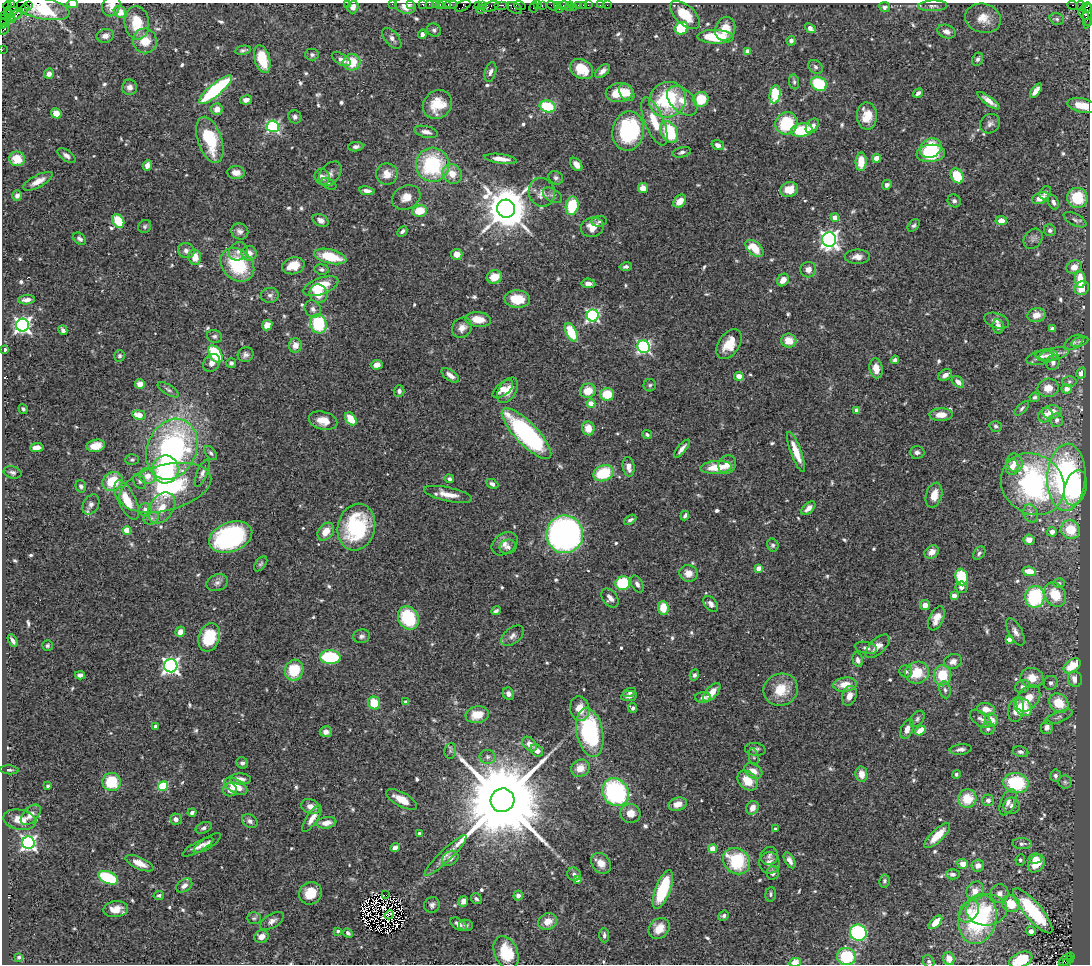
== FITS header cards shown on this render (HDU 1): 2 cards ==
NAXIS1  =                 1088
NAXIS2  =                  962

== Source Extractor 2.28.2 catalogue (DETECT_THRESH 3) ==
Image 1088 x 962 px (HDU 1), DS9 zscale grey, 1 PNG px = 1 image px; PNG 1092 x 966 px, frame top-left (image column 1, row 962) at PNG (2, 3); each listed source drawn as its Kron ellipse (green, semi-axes under 4 px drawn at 4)
Background 1.08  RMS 0.042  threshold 0.127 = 3 sigma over >= 5 px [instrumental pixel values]
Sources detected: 684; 4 with non-positive FLUX_AUTO (blend fragments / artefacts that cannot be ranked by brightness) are neither listed nor drawn; of the other 680, the 500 brightest by FLUX_AUTO listed and drawn (180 fainter detections omitted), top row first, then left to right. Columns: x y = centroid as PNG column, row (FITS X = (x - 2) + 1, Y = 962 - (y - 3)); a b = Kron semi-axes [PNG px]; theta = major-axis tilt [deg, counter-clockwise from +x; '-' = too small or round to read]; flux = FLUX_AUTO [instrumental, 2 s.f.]
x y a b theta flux
12 4 3 2 - 34
73 4 5 3 - 26
347 4 2 2 - 14
392 4 2 2 - 37
411 4 3 2 - 23
423 4 3 3 - 120
429 4 2 2 - 38
435 4 3 2 - 49
451 4 6 3 -10 79
28 5 2 2 - 64
440 5 4 3 - 96
445 5 6 3 -9 110
478 5 3 2 - 46
502 5 7 2 0 320
520 5 6 3 -18 130
537 5 3 2 - 68
542 5 3 2 - 59
558 5 3 2 - 60
564 5 5 3 - 110
579 5 3 3 - 100
583 5 2 2 - 14
588 5 2 2 - 38
600 5 2 2 - 11
607 5 2 2 - 7.9
1073 5 5 3 - 420
7 6 4 3 - 31
111 6 11 9 66 20
405 6 10 7 -21 29
463 6 8 5 25 170
483 6 3 2 - 75
490 6 9 4 16 280
552 6 6 4 -34 200
570 6 5 3 - 33
933 6 14 5 2 9.7
1081 6 5 2 - 26
353 7 6 5 - 16
534 7 5 3 - 130
573 7 2 2 - 22
885 7 5 5 - 9.5
514 8 8 5 -27 390
1086 8 6 4 35 260
24 9 5 2 - 98
43 9 27 10 -11 120
559 9 2 2 - 45
480 10 2 2 - 51
11 11 6 3 -7 130
120 12 6 5 - 36
9 14 5 3 - 94
1084 14 6 3 -54 78
16 15 8 4 36 460
685 15 18 9 -42 69
5 16 3 3 - 59
1088 16 12 4 84 330
983 18 18 14 -16 40
10 19 5 2 - 150
1057 19 7 5 -16 6.6
5 21 7 2 -47 140
137 23 17 12 -84 69
1089 23 3 2 - 41
3 24 4 3 - 97
681 28 7 6 - 130
810 28 6 4 -39 24
4 29 6 3 57 170
725 29 12 9 69 48
434 30 7 6 - 7.1
946 32 9 6 -22 16
422 34 4 3 - 9.4
105 36 9 7 16 14
716 37 18 7 -2 120
392 38 12 6 -50 13
145 41 12 12 - 55
791 41 5 4 - 10
2 50 2 2 - 20
243 50 8 4 11 5.8
748 51 4 4 - 32
312 54 7 6 - 7.6
262 59 14 7 -74 75
341 59 10 5 -30 17
978 59 7 5 64 7
352 62 8 8 - 71
815 67 8 6 -36 8.6
582 69 12 9 -31 72
602 71 9 5 39 15
490 72 10 5 75 11
49 74 5 5 - 14
794 82 7 5 -81 6.1
819 84 8 6 -31 160
130 87 7 7 - 16
215 90 21 6 40 340
1036 91 8 4 54 24
627 92 9 6 -54 30
619 93 13 9 10 58
918 93 5 4 - 11
775 94 9 5 80 120
701 99 8 7 - 79
246 100 6 4 14 14
668 100 19 17 35 240
682 101 18 11 -43 42
989 101 13 4 -36 22
438 105 15 13 44 70
547 106 8 6 -15 120
1082 106 15 7 -12 44
217 109 6 6 - 24
56 113 5 5 - 38
867 116 13 10 -87 52
295 117 7 6 - 9.2
654 121 26 9 -68 70
786 123 11 10 - 140
990 124 10 9 - 12
273 126 6 5 - 410
812 126 8 5 53 18
802 130 11 6 10 130
628 131 20 15 80 330
426 132 12 5 -14 17
669 132 11 8 -62 160
210 140 24 12 -71 140
718 145 6 4 -18 13
356 147 7 4 6 11
931 148 11 9 29 110
682 152 9 5 14 9.6
931 153 14 8 4 110
66 155 10 5 -35 11
877 158 4 4 - 58
17 159 8 7 - 56
501 159 16 4 -7 33
861 162 9 5 88 55
576 164 7 5 -51 19
147 165 5 4 - 15
432 165 17 16 - 270
236 173 9 6 -4 22
330 174 14 9 50 16
387 174 11 10 - 30
452 174 10 9 - 40
957 176 8 6 -58 100
322 177 8 7 - 14
556 178 7 6 - 8.1
38 181 16 6 28 28
329 184 8 5 -27 6.9
887 185 5 4 - 8.6
643 188 5 5 - 20
789 190 9 7 18 41
367 191 7 4 -11 13
542 192 14 13 - 31
1045 193 7 5 59 10
552 195 11 6 -32 9.6
17 196 5 5 - 10
406 197 15 11 26 32
1040 198 9 5 19 35
1077 198 10 10 - 96
680 201 7 5 47 34
954 201 7 6 - 8.8
1053 202 8 5 -69 12
572 206 9 6 80 130
506 209 9 9 - 12000
420 211 7 6 - 63
835 218 4 4 - 39
321 220 8 6 -28 12
1075 220 12 5 -27 10
118 221 7 5 -57 82
599 221 7 5 7 5.7
1001 221 6 4 -5 29
914 225 7 5 48 6.5
145 226 7 6 - 6.1
592 227 12 9 16 32
1050 230 6 5 - 8.5
240 231 9 8 - 13
402 231 6 4 46 8
80 239 7 5 -40 9
829 239 7 7 - 1300
1033 239 11 8 52 12
754 248 10 6 -41 63
186 251 8 7 - 13
238 251 10 8 31 19
249 253 7 7 - 26
457 254 5 5 - 28
330 256 16 7 -14 91
195 257 8 6 -81 35
857 257 13 7 1 20
237 265 19 14 -45 190
293 266 11 8 15 46
626 267 6 4 10 8
1074 267 8 6 29 24
322 269 7 5 -6 6.8
808 270 8 7 - 18
494 277 8 6 18 43
1080 279 9 5 -84 56
783 280 7 5 50 23
588 283 7 4 -6 15
321 286 18 8 20 73
1082 288 7 7 - 35
318 294 9 9 - 40
270 295 9 7 6 11
517 299 13 8 -3 61
27 300 8 4 6 15
313 309 9 7 -55 12
593 315 6 6 - 530
1036 315 9 7 9 32
478 319 13 7 -6 43
997 321 13 7 -19 16
318 324 10 8 -73 170
23 325 6 6 - 1100
267 325 5 5 - 31
998 326 7 5 -78 15
462 328 11 9 49 23
1052 328 4 3 - 6.8
63 330 5 3 - 8
571 332 10 5 -64 110
214 336 7 6 - 7.4
789 341 7 7 - 42
1074 342 11 6 34 9.4
1080 342 9 4 17 6
729 344 16 10 55 57
295 345 7 6 - 21
644 347 6 6 - 650
5 350 3 3 - 9.9
215 354 10 6 -57 160
1054 354 15 6 13 24
246 355 8 7 - 12
1047 355 11 6 0 12
119 356 6 5 - 6.8
1040 358 13 7 12 23
895 360 4 4 - 12
1053 362 8 6 74 11
212 363 10 7 51 14
231 363 5 5 - 8.2
377 365 5 5 - 24
876 368 10 6 -80 29
1081 373 6 4 62 13
450 375 10 5 -36 17
945 375 7 5 30 15
739 376 5 4 - 25
1069 381 7 5 -1 6.3
958 382 7 5 -42 20
140 384 5 5 - 22
650 385 6 6 - 5.7
1048 388 10 9 - 30
503 389 12 6 39 25
1067 389 5 4 - 18
168 390 12 5 -32 8.1
507 390 14 8 57 39
399 391 5 5 - 9.8
588 391 8 7 - 45
607 394 7 6 - 72
1035 397 5 5 - 5.8
591 404 4 4 - 49
1022 408 9 4 45 6.3
23 409 5 4 - 7.3
857 410 4 4 - 29
1052 412 9 7 6 33
139 415 7 4 -8 38
941 415 11 6 1 31
1045 415 8 6 50 19
351 419 7 5 -54 57
1057 420 7 6 - 9.2
323 421 14 9 -14 40
996 426 6 5 - 6.3
588 428 7 6 - 39
527 434 33 11 -46 550
647 435 5 4 - 6.3
96 446 9 6 10 41
37 447 7 4 4 23
172 449 31 24 66 680
682 449 11 4 51 13
796 452 21 5 -69 46
917 452 7 6 - 10
211 453 8 5 -52 6.5
132 460 6 5 - 5.9
1015 463 9 8 - 21
727 465 9 8 - 25
629 467 10 6 -81 21
716 467 16 6 4 71
1012 467 8 6 87 27
165 469 14 13 - 300
12 472 9 6 -15 8.7
202 473 15 5 67 13
603 473 10 7 21 130
148 476 8 7 - 31
1066 477 33 19 87 480
449 479 5 4 - 7.2
113 481 10 9 - 100
140 481 8 6 -59 7.1
492 484 6 4 -26 11
1033 484 33 29 -39 570
81 486 6 5 - 6.5
165 488 47 23 14 310
1075 488 18 11 75 150
448 494 24 7 -12 36
934 495 13 8 74 37
127 500 21 8 -64 65
91 505 11 7 60 16
162 508 17 12 55 49
808 508 8 5 44 16
146 510 6 6 - 23
1031 513 9 7 -66 12
685 516 5 3 - 6
151 518 8 6 22 9.6
630 520 7 4 31 7.6
356 527 23 18 76 290
127 530 4 4 - 73
1070 530 9 9 - 75
326 532 10 7 53 38
1052 532 5 4 - 15
565 534 19 18 - 1300
231 537 22 14 20 480
1029 540 5 5 - 24
505 544 14 10 36 23
773 545 6 5 - 7.1
508 547 8 7 - 9.5
932 552 7 6 - 22
979 553 7 5 52 7
261 564 8 5 52 6.1
759 568 4 4 - 27
1029 571 6 4 -9 44
688 573 9 8 - 30
961 577 8 6 -83 130
217 583 11 8 22 13
623 583 7 7 - 160
1059 583 6 5 - 5.9
637 584 9 5 -62 11
961 587 6 5 - 16
1055 595 13 10 -61 68
954 596 4 4 - 32
1035 597 11 9 80 220
610 598 11 7 -52 17
711 604 9 6 -50 14
925 605 5 5 - 19
663 608 7 5 -87 51
496 611 5 3 - 5.9
408 618 12 10 -63 180
936 618 13 7 65 27
180 632 5 5 - 22
1015 632 15 6 -62 16
362 636 8 6 10 9.2
512 636 13 8 38 15
209 637 14 10 71 110
1009 640 4 4 - 24
13 641 7 3 -61 10
47 646 5 5 - 5.9
878 646 15 7 42 29
866 648 11 6 -12 12
330 657 10 7 -3 220
858 660 7 5 -75 11
953 661 9 7 20 18
171 666 6 6 - 1200
1072 666 9 6 37 77
294 670 10 9 - 110
906 671 6 6 - 9.2
917 673 12 11 - 76
80 675 5 4 - 13
694 675 5 4 - 6.8
942 675 10 9 - 83
1032 678 11 10 - 43
1075 679 8 7 - 30
1051 683 7 7 - 9.5
845 685 12 7 7 42
1022 687 7 6 - 9.6
781 690 17 16 - 74
945 690 8 5 -79 8.7
630 692 6 4 23 7.1
712 692 11 5 48 33
508 694 6 5 - 12
629 696 8 5 10 14
849 696 10 7 73 23
703 698 8 5 0 13
1028 698 15 10 53 50
406 702 4 4 - 10
374 703 6 6 - 65
1059 703 10 8 -42 76
1023 707 10 7 -49 72
633 708 5 4 - 8.6
580 709 12 9 -82 36
986 709 9 6 -10 30
1016 710 12 8 80 35
477 715 12 8 11 53
1059 717 15 5 22 11
917 719 9 6 53 8.3
981 719 12 6 -37 12
991 720 6 6 - 36
156 726 4 4 - 17
1047 727 7 6 - 14
907 729 10 6 68 19
988 729 6 6 - 8.9
920 730 6 4 31 44
326 732 6 5 - 14
590 732 25 13 -79 350
530 744 8 6 -46 18
755 749 10 6 -6 10
961 749 11 5 6 11
537 750 7 5 -37 18
450 751 8 6 82 5.9
1021 752 8 5 -11 9.1
487 757 8 7 - 10
754 757 9 5 -79 5.6
242 763 6 5 - 8.6
580 768 9 8 - 35
9 770 9 4 -5 6.6
753 771 9 7 -32 30
861 774 8 6 -79 29
956 774 4 4 - 5.7
1055 776 6 5 - 8
240 779 10 5 -2 17
747 781 11 8 -44 52
112 782 9 9 - 93
1065 782 6 6 - 6.4
1016 783 13 10 -8 180
48 786 3 3 - 6.2
163 786 5 4 - 170
236 786 13 7 -29 52
230 790 7 6 - 27
615 792 14 12 -54 400
401 799 17 7 -29 42
967 799 9 9 - 74
502 800 12 11 - 74000
988 800 6 5 - 13
1008 802 14 7 66 18
678 804 9 6 16 25
1012 806 8 8 - 15
311 807 10 7 -21 22
753 808 7 6 - 23
192 812 4 4 - 8.6
630 813 10 9 - 27
31 815 12 7 47 20
176 819 6 5 - 13
312 819 15 5 57 24
20 820 17 10 -11 42
250 821 8 6 -30 11
326 823 10 5 9 25
204 828 8 5 22 8.5
775 829 4 3 - 8.1
419 833 3 3 - 7.4
937 836 17 6 44 54
28 843 6 6 - 950
207 843 16 5 34 13
1022 844 9 5 -2 9.2
198 847 17 5 29 16
395 848 5 4 - 16
713 849 4 4 - 75
445 856 28 6 44 25
769 856 9 8 - 10
450 858 9 6 34 16
1035 858 6 5 - 16
790 860 8 4 -60 14
1020 860 5 4 - 5.7
737 861 14 12 -41 170
140 863 15 6 -24 30
601 863 11 9 -52 31
769 863 11 10 - 24
1036 863 10 7 48 63
963 864 5 5 - 24
978 865 6 6 - 21
773 873 6 6 - 14
574 874 7 6 - 10
953 874 7 5 -2 9.9
108 878 10 6 -24 180
577 879 4 4 - 27
884 881 6 5 - 6.1
184 886 9 6 35 16
663 889 20 7 69 190
975 891 10 8 65 31
310 893 12 11 - 56
999 893 9 9 - 18
771 894 7 5 83 6.2
159 895 5 4 - 6.2
386 895 3 2 - 5.9
518 895 5 4 - 12
476 899 6 5 - 6.4
463 901 5 5 - 15
1011 904 9 8 - 69
432 905 8 7 - 11
116 909 12 8 7 31
987 910 20 15 4 87
969 911 12 8 53 33
1033 911 29 8 -50 230
389 915 5 3 - 6.7
724 916 5 4 - 6.5
254 918 7 6 - 5.9
978 919 25 18 75 320
272 921 13 6 31 15
548 921 10 8 24 30
936 922 8 4 45 39
458 924 9 5 -34 15
466 925 7 5 -11 8.6
659 928 11 9 46 42
338 931 4 4 - 7
1031 931 5 5 - 14
348 933 5 4 - 7.9
858 933 8 8 - 350
604 935 7 5 -89 9.2
261 937 7 6 - 25
506 952 17 11 -67 120
846 956 9 8 - 150
1070 956 3 2 - 150
19 957 4 3 - 5.7
949 959 7 5 -72 29
1070 959 4 2 - 150
1021 960 12 7 23 77
1065 960 8 3 44 210
795 962 5 4 - 30
929 962 7 5 -60 8.6
1066 963 3 3 - 110
At the frame edge (FLAGS 8, measured only in part): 23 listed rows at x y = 12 4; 73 4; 347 4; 392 4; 411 4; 423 4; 429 4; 435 4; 440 5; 111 6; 463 6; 43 9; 1088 16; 5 21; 1089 23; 3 24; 4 29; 2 50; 1082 106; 1021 960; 795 962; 929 962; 1066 963
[180 fainter detections neither listed nor drawn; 4 non-positive-flux detections neither listed nor drawn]